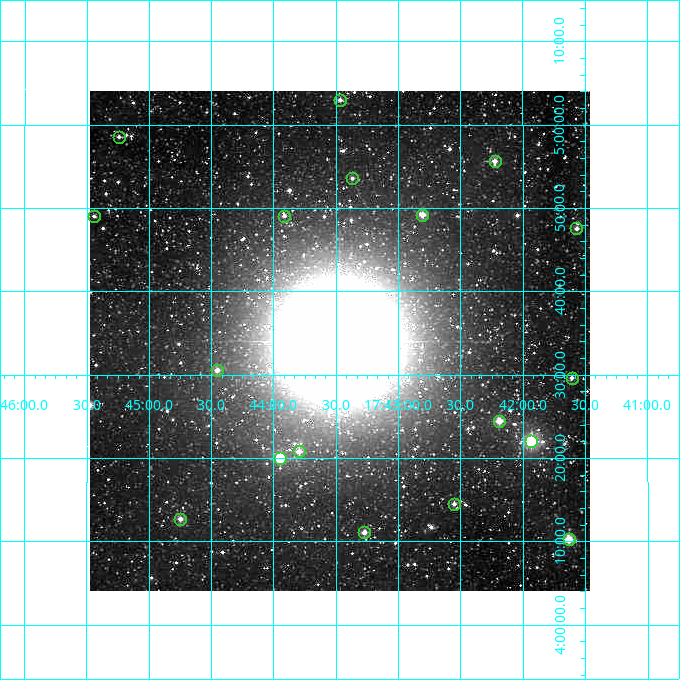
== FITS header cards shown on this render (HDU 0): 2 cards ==
NAXIS1  =                  500
NAXIS2  =                  500

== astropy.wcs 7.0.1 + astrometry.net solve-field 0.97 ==
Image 500 x 500 px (HDU 0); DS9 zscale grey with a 90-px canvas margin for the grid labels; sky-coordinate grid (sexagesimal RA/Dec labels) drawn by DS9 from the SOLVED WCS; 18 Tycho-2 reference stars matched to detected sources circled (green)
Header WCS: none
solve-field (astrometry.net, Tycho-2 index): SOLVED blind (the file carries no WCS)
Solved WCS: RA---TAN-SIP/DEC--TAN-SIP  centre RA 17:43:28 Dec +04:34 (265.87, +4.57 deg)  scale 7.2 arcsec/px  FOV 60.0' x 60.0'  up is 0 deg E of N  parity normal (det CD < 0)
(file carries no celestial WCS; the grid is the blind solution)
Tycho-2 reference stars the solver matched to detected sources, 18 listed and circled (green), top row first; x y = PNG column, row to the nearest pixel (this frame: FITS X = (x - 90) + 1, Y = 500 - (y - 91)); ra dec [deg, ICRS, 3 dp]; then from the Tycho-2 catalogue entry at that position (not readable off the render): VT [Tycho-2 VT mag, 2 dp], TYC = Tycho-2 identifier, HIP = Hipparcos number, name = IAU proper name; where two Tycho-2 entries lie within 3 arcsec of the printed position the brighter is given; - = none
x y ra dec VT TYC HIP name
340 100 265.866 +5.050 10.21 423-984-1 - -
119 137 266.311 +4.976 10.60 424-1099-1 - -
495 161 265.556 +4.927 9.81 423-142-1 86644 -
352 178 265.842 +4.893 10.62 423-1587-1 - -
422 215 265.701 +4.820 9.31 423-355-1 - -
94 216 266.360 +4.817 10.64 424-807-1 - -
284 216 265.979 +4.818 10.43 423-1133-1 - -
576 228 265.392 +4.793 10.19 423-548-1 - -
217 370 266.114 +4.509 9.71 423-1002-1 - -
572 378 265.402 +4.494 10.42 423-1203-1 - -
499 421 265.547 +4.407 9.15 423-929-1 - -
531 441 265.483 +4.367 7.09 423-230-1 86611 -
299 451 265.949 +4.347 9.87 423-1107-1 - -
280 458 265.987 +4.333 8.24 423-1266-1 86779 -
454 504 265.638 +4.242 10.21 423-1155-1 - -
180 519 266.187 +4.212 9.67 423-393-1 - -
364 532 265.818 +4.185 9.88 423-625-1 - -
569 539 265.408 +4.171 8.54 423-537-1 86581 -